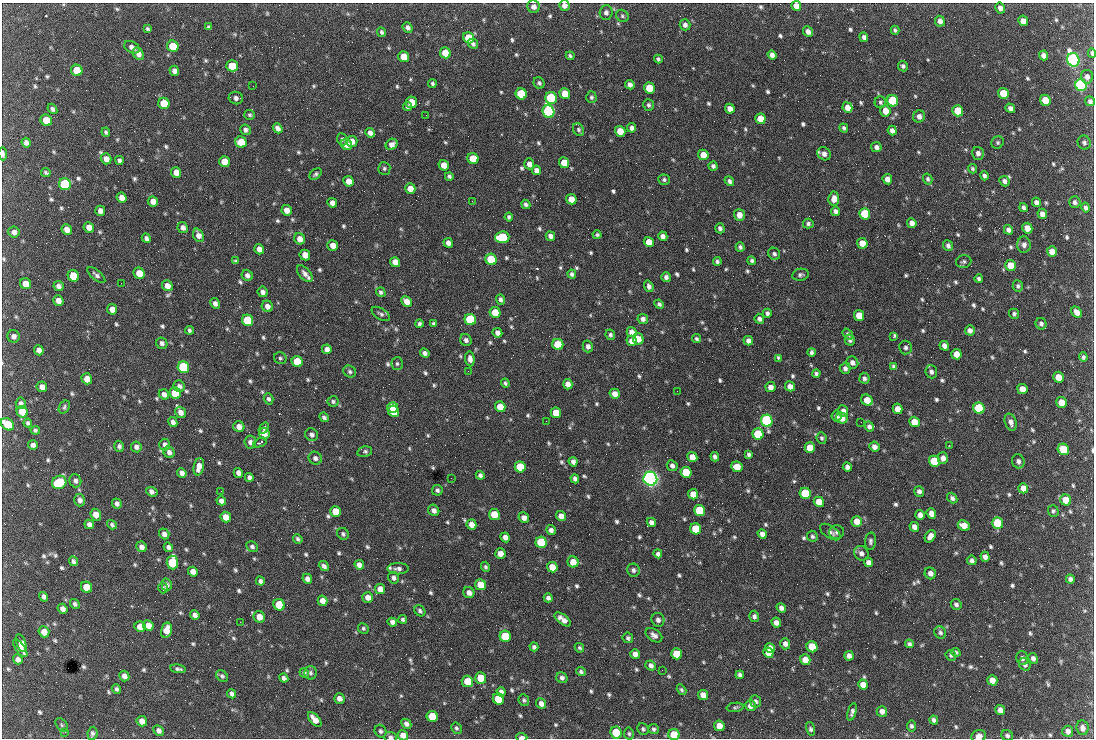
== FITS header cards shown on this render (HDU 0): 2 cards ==
NAXIS1  =                 1092 /fastest changing axis
NAXIS2  =                  736 /next to fastest changing axis

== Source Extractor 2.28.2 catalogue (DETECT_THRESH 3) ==
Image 1092 x 736 px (HDU 0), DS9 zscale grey, 1 PNG px = 1 image px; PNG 1096 x 740 px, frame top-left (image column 1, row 736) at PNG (2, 3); each listed source drawn as its Kron ellipse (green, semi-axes under 4 px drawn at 4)
Background 1530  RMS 37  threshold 110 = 3 sigma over >= 5 px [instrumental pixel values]
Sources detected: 816; of the 816, the 500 brightest by FLUX_AUTO listed and drawn (316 fainter detections omitted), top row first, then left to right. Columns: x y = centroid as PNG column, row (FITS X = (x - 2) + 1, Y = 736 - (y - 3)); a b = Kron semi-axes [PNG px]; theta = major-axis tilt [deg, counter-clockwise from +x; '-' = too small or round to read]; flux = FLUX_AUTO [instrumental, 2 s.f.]
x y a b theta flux
564 5 5 5 - 1.1e+04
796 6 5 4 - 2.0e+04
534 7 6 6 - 1.2e+04
1000 8 5 4 - 1.1e+04
606 12 7 6 - 7.1e+03
622 16 7 5 -39 5.0e+03
940 21 5 5 - 1.2e+04
1023 21 5 5 - 1.7e+04
685 25 5 5 - 9.0e+03
208 26 4 3 - 8.9e+03
408 27 5 4 - 8.9e+03
147 29 4 3 - 4.6e+03
895 30 4 3 - 4.7e+03
382 32 5 4 - 5.4e+03
808 32 5 4 - 1.4e+04
864 37 5 4 - 7.7e+03
469 38 6 5 - 8.3e+04
473 44 5 5 - 6.8e+03
173 46 6 5 - 7.5e+04
132 47 8 5 -30 1.0e+04
445 53 5 5 - 5.4e+04
1092 53 5 3 - 6.8e+03
138 54 7 5 -58 1.2e+04
772 55 5 4 - 1.1e+04
1044 55 5 4 - 1.2e+04
570 56 4 3 - 4.8e+03
404 57 5 5 - 5.7e+04
658 59 4 4 - 5.2e+03
1073 60 7 6 - 1.3e+06
232 66 6 5 - 4.9e+04
903 66 5 5 - 6.0e+03
77 70 6 5 - 7.6e+04
174 71 5 5 - 1.2e+04
1087 77 7 6 - 1.1e+04
539 83 6 5 - 5.5e+03
432 84 4 4 - 5.0e+03
630 85 5 4 - 1.1e+04
1081 85 6 5 - 8.3e+05
253 86 2 2 - 1.9e+04
649 88 6 5 - 6.0e+04
1003 93 5 5 - 5.8e+04
521 94 6 5 - 1.6e+05
565 94 5 5 - 3.9e+04
591 97 6 5 - 4.9e+03
236 98 7 6 - 9.5e+03
551 98 6 5 - 2.8e+05
1045 100 5 5 - 6.0e+04
893 101 6 5 - 2.0e+05
1090 101 5 4 - 6.8e+03
411 102 6 5 - 4.7e+04
880 102 6 5 - 5.2e+03
164 103 6 5 - 7.6e+04
649 105 6 5 - 5.4e+03
407 106 5 4 - 5.9e+03
847 107 5 4 - 2.0e+04
1010 108 5 4 - 1.1e+04
52 109 5 4 - 7.0e+03
730 109 5 4 - 1.7e+04
548 111 6 5 - 5.9e+05
885 111 5 5 - 2.7e+04
958 111 6 5 - 9.4e+04
250 115 5 5 - 4.6e+03
426 115 2 2 - 5.9e+03
919 116 6 6 - 1.1e+04
760 119 5 5 - 3.2e+04
46 120 6 5 - 3.9e+04
278 128 5 4 - 1.1e+04
632 128 4 4 - 9.1e+03
844 128 5 4 - 5.2e+03
245 130 5 5 - 7.9e+03
578 130 7 5 -59 5.3e+03
620 131 5 5 - 4.3e+04
892 131 5 4 - 1.1e+04
106 132 5 4 - 5.1e+03
370 133 5 4 - 1.1e+04
342 139 6 5 - 4.8e+03
352 141 6 5 - 2.0e+04
241 142 6 5 - 6.5e+04
998 142 6 6 - 4.9e+03
26 143 5 4 - 9.2e+03
1084 143 7 6 - 6.6e+03
392 144 6 5 - 1.5e+04
346 145 6 5 - 1.4e+04
876 147 5 5 - 9.3e+03
978 153 6 5 - 9.9e+03
3 154 6 3 -88 8.7e+03
824 154 7 6 - 1.2e+04
703 155 5 5 - 3.1e+04
473 158 5 5 - 5.2e+04
106 159 5 5 - 1.6e+04
119 160 4 4 - 6.6e+03
224 162 5 5 - 4.0e+04
564 163 5 5 - 3.5e+04
529 164 5 5 - 1.2e+04
444 165 5 5 - 2.8e+04
713 166 4 4 - 6.6e+03
384 168 6 6 - 5.4e+03
972 169 5 4 - 4.8e+03
536 170 5 4 - 1.1e+04
176 172 5 5 - 2.2e+04
46 173 5 3 - 4.7e+03
316 174 7 4 40 5.1e+03
449 176 4 3 - 5.1e+03
984 176 4 4 - 6.6e+03
887 179 5 4 - 1.6e+04
928 179 5 4 - 5.6e+03
664 180 5 5 - 5.5e+03
349 181 5 5 - 2.7e+04
729 181 5 4 - 7.2e+03
1004 181 5 5 - 9.1e+03
65 184 6 5 - 2.7e+05
410 189 5 5 - 2.3e+04
122 198 5 4 - 1.6e+04
571 199 5 5 - 2.9e+04
834 199 7 5 83 1.7e+04
153 201 5 5 - 1.7e+04
472 201 3 2 - 6.2e+03
1036 202 5 4 - 1.0e+04
1075 202 6 5 - 7.6e+03
332 203 5 4 - 1.3e+04
526 204 5 4 - 6.1e+03
1023 208 4 4 - 7.1e+03
1086 208 5 4 - 7.0e+03
287 210 5 5 - 2.2e+04
100 211 5 5 - 1.2e+04
836 211 5 4 - 8.7e+03
865 214 6 5 - 1.5e+05
1042 214 5 4 - 1.4e+04
739 215 6 5 - 2.0e+04
509 217 4 4 - 5.7e+03
912 223 5 4 - 1.4e+04
808 224 5 5 - 5.8e+03
89 227 5 5 - 2.0e+04
183 228 5 5 - 1.1e+04
720 228 5 4 - 7.6e+03
1027 228 5 5 - 2.5e+04
67 230 5 5 - 2.0e+04
1008 230 5 4 - 1.1e+04
14 232 6 5 - 1.0e+04
198 235 7 5 -68 1.3e+04
597 235 4 4 - 5.0e+03
550 236 5 4 - 1.1e+04
663 236 5 4 - 1.1e+04
502 237 7 6 - 1.7e+05
146 238 5 4 - 7.8e+03
300 239 6 5 - 1.9e+04
649 242 5 5 - 3.4e+04
448 243 5 4 - 1.3e+04
862 243 5 5 - 3.3e+04
333 245 5 5 - 1.9e+04
1024 245 8 7 - 1.1e+04
948 246 5 4 - 8.2e+03
740 247 4 4 - 5.9e+03
259 249 5 5 - 1.8e+04
1052 252 5 5 - 2.7e+04
774 254 6 5 - 6.2e+03
305 255 5 5 - 2.4e+04
491 259 6 5 - 1.5e+05
236 261 3 3 - 1.2e+05
717 261 4 4 - 6.0e+03
752 261 4 4 - 5.0e+03
964 261 8 6 11 6.0e+03
395 262 5 5 - 2.5e+04
1011 265 5 5 - 5.7e+04
139 273 6 5 - 3.4e+04
305 274 10 5 -48 1.2e+04
572 274 4 4 - 6.1e+03
96 275 11 5 -40 7.6e+03
247 275 6 5 - 9.4e+03
800 275 8 6 9 6.7e+03
73 276 6 5 - 1.0e+05
666 277 5 4 - 8.4e+03
979 279 4 4 - 5.7e+03
121 283 2 2 - 8.8e+03
26 284 5 5 - 3.2e+04
58 286 5 5 - 9.7e+03
167 286 6 5 - 1.9e+04
649 286 6 4 -72 8.0e+03
1018 286 6 5 - 5.6e+03
263 292 5 5 - 9.3e+03
381 292 5 4 - 5.3e+03
501 299 5 4 - 7.0e+03
58 300 5 5 - 1.8e+04
407 301 6 5 - 2.1e+04
215 303 5 4 - 9.7e+03
659 304 5 4 - 6.2e+03
267 306 6 5 - 1.3e+04
112 309 5 5 - 1.7e+04
495 312 5 5 - 5.8e+04
1077 312 6 4 -48 1.6e+04
767 313 4 4 - 6.3e+03
381 314 10 5 -33 6.7e+03
1014 314 5 5 - 5.2e+03
859 315 5 5 - 4.2e+04
470 319 6 5 - 2.6e+05
643 319 5 5 - 9.6e+03
759 319 5 4 - 8.0e+03
248 320 6 5 - 2.1e+05
419 324 4 3 - 5.8e+03
433 324 4 3 - 4.9e+03
1041 324 6 5 - 7.4e+03
189 330 4 3 - 5.5e+03
970 330 5 5 - 1.0e+04
632 332 5 5 - 1.7e+04
497 333 5 4 - 1.2e+04
848 334 6 4 -52 5.8e+03
610 335 5 5 - 5.9e+03
14 336 6 6 - 1.0e+04
893 337 4 3 - 1.8e+04
638 339 6 5 - 2.9e+04
696 339 4 4 - 4.7e+03
466 340 6 5 - 8.2e+03
850 340 5 5 - 6.7e+03
632 341 5 5 - 2.6e+04
748 341 5 4 - 9.8e+03
162 343 6 5 - 8.3e+03
558 344 6 5 - 8.7e+04
588 346 6 5 - 9.6e+03
944 346 5 4 - 1.2e+04
905 348 7 6 - 7.3e+03
327 349 5 4 - 1.2e+04
39 350 5 4 - 1.2e+04
812 352 4 4 - 6.7e+03
425 353 5 4 - 8.6e+03
956 354 5 5 - 2.7e+04
1083 357 4 4 - 5.7e+03
280 358 6 5 - 4.8e+03
470 359 7 5 -84 1.2e+04
778 359 3 3 - 1.2e+04
297 362 6 5 - 9.0e+04
852 363 6 5 - 1.2e+04
397 364 6 5 - 5.0e+03
183 367 6 5 - 3.1e+05
894 367 4 4 - 6.2e+03
845 368 6 5 - 8.5e+03
350 371 6 5 - 5.4e+03
468 371 2 2 - 5.9e+03
931 372 6 6 - 7.9e+03
816 374 4 3 - 5.8e+03
1058 377 5 5 - 3.5e+04
864 378 5 5 - 6.9e+03
87 379 5 5 - 2.8e+04
505 383 4 4 - 4.8e+03
568 384 5 4 - 1.7e+04
179 386 6 5 - 9.1e+03
790 386 5 4 - 1.6e+04
42 387 5 5 - 1.4e+04
771 387 5 5 - 1.7e+04
1022 389 5 5 - 2.5e+04
677 391 2 2 - 5.8e+03
175 393 6 5 - 1.1e+05
164 394 5 5 - 1.1e+04
615 394 5 5 - 2.0e+04
269 399 5 4 - 6.2e+03
867 400 6 5 - 3.6e+04
333 401 5 5 - 5.2e+03
1061 402 5 5 - 3.6e+04
21 403 6 5 - 7.3e+03
64 407 7 5 57 4.8e+03
392 407 5 5 - 7.8e+04
500 407 5 5 - 4.0e+04
979 408 6 5 - 2.8e+05
898 409 5 5 - 2.4e+04
393 411 5 5 - 8.7e+04
843 411 6 5 - 1.5e+04
22 412 6 5 - 5.3e+04
181 412 6 4 -58 1.5e+04
556 413 5 5 - 4.6e+04
836 416 5 5 - 6.7e+03
324 417 5 4 - 6.3e+03
842 418 6 5 - 2.8e+04
546 421 2 2 - 6.4e+03
767 421 6 5 - 7.0e+05
173 422 5 4 - 1.0e+04
861 422 2 2 - 5.3e+03
914 422 5 5 - 3.4e+04
1011 422 9 5 -71 1.3e+04
28 423 4 4 - 5.2e+03
7 424 7 5 -38 5.8e+04
869 426 5 4 - 7.8e+03
239 427 5 5 - 1.8e+04
264 428 6 3 52 6.2e+03
35 430 4 4 - 5.4e+03
264 433 6 5 - 2.2e+04
758 434 6 5 - 1.7e+05
311 435 7 6 - 8.9e+03
822 438 6 5 - 5.2e+03
250 442 6 6 - 9.6e+03
260 443 7 4 24 6.9e+03
33 445 5 4 - 9.0e+03
165 445 6 5 - 9.7e+03
949 445 3 2 - 7.1e+03
119 446 5 4 - 6.9e+03
136 447 5 5 - 9.0e+03
874 447 5 5 - 1.2e+04
810 448 5 5 - 3.8e+04
1063 449 6 5 - 1.0e+05
169 452 6 5 - 9.5e+03
365 452 7 5 13 6.4e+03
749 454 4 4 - 6.2e+03
692 457 5 5 - 2.4e+04
715 457 5 4 - 7.5e+03
315 458 7 6 - 8.5e+03
943 458 6 5 - 1.3e+04
934 461 5 5 - 9.7e+04
1018 461 7 6 - 8.8e+03
573 462 5 4 - 1.1e+04
672 466 6 5 - 9.4e+03
199 467 9 5 77 1.9e+04
520 467 6 5 - 1.3e+05
737 467 5 5 - 3.5e+04
847 467 5 4 - 9.7e+03
686 472 5 5 - 1.1e+05
182 473 5 4 - 9.9e+03
238 473 5 4 - 1.1e+04
480 475 4 4 - 7.2e+03
249 477 4 4 - 7.7e+03
451 478 2 2 - 5.0e+03
575 479 5 4 - 8.8e+03
650 479 7 6 - 1.7e+06
75 481 7 6 - 8.1e+03
59 482 7 6 - 2.0e+05
1023 488 5 5 - 2.1e+04
437 490 5 5 - 6.0e+03
221 491 2 2 - 6.9e+03
919 491 5 5 - 9.6e+03
152 492 6 4 -20 1.1e+04
805 493 6 5 - 1.6e+05
693 494 5 5 - 3.0e+04
952 498 6 4 -50 6.8e+03
80 500 6 5 - 8.4e+03
1066 500 6 5 - 4.5e+04
221 501 5 4 - 9.5e+03
819 502 5 5 - 3.7e+04
117 504 5 4 - 8.0e+03
434 510 6 5 - 1.1e+04
699 510 5 5 - 1.2e+05
335 511 5 5 - 4.5e+04
1053 511 5 5 - 4.8e+03
931 513 5 4 - 1.7e+04
494 514 5 5 - 6.0e+04
96 515 6 5 - 2.2e+04
920 515 5 4 - 1.4e+04
561 516 5 5 - 2.0e+04
226 517 5 5 - 2.5e+04
524 518 5 5 - 1.3e+04
857 521 5 5 - 3.1e+04
651 522 5 4 - 1.1e+04
998 523 6 5 - 1.6e+05
89 524 5 4 - 1.1e+04
471 524 5 4 - 1.9e+04
112 525 5 4 - 4.9e+03
964 525 6 5 - 2.5e+04
914 527 5 4 - 1.3e+04
696 529 5 5 - 9.6e+04
551 530 5 4 - 1.1e+04
830 532 11 6 -35 9.7e+03
837 532 7 7 - 6.8e+03
164 534 5 5 - 1.1e+04
343 534 6 5 - 5.4e+03
762 534 5 4 - 1.2e+04
812 536 6 5 - 5.2e+03
930 536 7 5 55 1.6e+04
505 537 5 4 - 1.3e+04
298 539 5 4 - 4.9e+03
870 541 9 5 85 6.9e+03
541 542 6 5 - 1.8e+05
141 547 5 5 - 1.1e+04
168 547 5 4 - 9.2e+03
252 547 6 4 -28 5.8e+03
861 553 8 6 -47 1.1e+04
500 554 5 5 - 1.7e+04
658 554 4 4 - 8.1e+03
985 557 5 4 - 9.8e+03
972 560 5 4 - 7.9e+03
73 561 5 4 - 6.6e+03
172 562 7 5 -85 1.7e+05
573 562 5 5 - 3.2e+04
868 562 5 4 - 9.9e+03
359 565 5 4 - 1.2e+04
324 566 5 4 - 8.5e+03
485 567 5 4 - 5.3e+03
552 567 5 5 - 3.3e+04
398 569 10 5 0 8.7e+03
633 570 6 6 - 7.2e+03
193 572 5 4 - 1.5e+04
930 573 6 5 - 1.3e+04
394 578 6 5 - 8.0e+03
307 579 5 4 - 1.2e+04
1070 579 4 4 - 7.7e+03
260 581 4 4 - 7.0e+03
167 585 6 5 - 6.4e+03
480 585 6 5 - 4.9e+04
86 587 6 5 - 4.5e+04
163 588 5 4 - 4.7e+03
380 589 5 5 - 2.0e+04
469 593 6 5 - 1.3e+04
44 597 5 4 - 8.3e+03
368 597 5 5 - 1.7e+04
548 598 4 4 - 8.8e+03
323 601 5 4 - 1.8e+04
75 604 5 4 - 5.9e+03
956 604 6 5 - 7.1e+03
279 605 6 5 - 8.8e+04
781 608 5 4 - 9.8e+03
63 609 5 4 - 1.2e+04
420 611 6 5 - 5.8e+03
195 615 5 4 - 1.0e+04
754 616 6 5 - 7.5e+03
259 617 6 5 - 2.4e+04
403 619 4 4 - 4.9e+03
563 619 10 4 -38 1.8e+04
658 620 7 6 - 1.0e+04
240 622 2 2 - 5.0e+03
392 622 5 4 - 1.0e+04
776 623 5 4 - 1.4e+04
148 625 5 5 - 2.5e+04
140 627 5 5 - 2.9e+04
363 628 6 5 - 4.8e+03
166 630 8 5 77 3.1e+04
44 632 5 5 - 2.2e+04
940 632 6 5 - 5.9e+03
654 635 9 6 -35 1.1e+04
505 636 6 5 - 1.2e+05
628 638 5 5 - 5.5e+03
21 643 9 4 -69 1.8e+04
785 644 6 5 - 1.0e+04
909 644 4 4 - 6.1e+03
534 647 4 4 - 6.4e+03
812 647 6 5 - 6.6e+04
20 648 10 4 -55 1.5e+04
579 648 5 4 - 4.8e+03
770 648 5 4 - 1.8e+04
956 652 5 4 - 4.7e+03
768 653 5 5 - 2.3e+04
635 654 5 5 - 1.3e+04
676 654 5 5 - 7.9e+04
951 655 5 5 - 4.7e+03
849 656 5 4 - 1.1e+04
1022 658 7 6 - 8.2e+03
1033 658 5 4 - 8.8e+03
18 659 5 4 - 1.0e+04
805 660 5 5 - 2.5e+04
1025 664 6 5 - 7.5e+03
651 666 5 5 - 1.0e+04
178 669 8 3 -10 7.1e+03
662 670 2 2 - 6.1e+03
581 672 5 4 - 5.8e+03
304 673 5 4 - 5.8e+03
311 673 7 6 - 5.9e+03
740 675 4 4 - 6.6e+03
124 676 5 5 - 1.3e+04
222 676 6 5 - 5.6e+03
284 678 5 4 - 8.4e+03
481 678 5 5 - 6.1e+04
562 678 6 5 - 7.3e+03
992 680 5 5 - 2.1e+04
467 681 6 5 - 5.5e+04
863 685 5 5 - 2.0e+04
116 689 5 4 - 5.7e+03
682 690 6 4 -57 4.7e+03
501 692 4 4 - 9.4e+03
232 694 5 4 - 8.7e+03
703 695 5 5 - 2.0e+04
339 698 5 5 - 1.1e+04
498 699 6 5 - 1.0e+05
524 700 6 5 - 4.9e+03
756 701 6 5 - 6.5e+03
541 704 5 4 - 1.3e+04
750 706 5 5 - 1.4e+04
735 707 8 4 6 4.6e+03
1000 710 5 5 - 1.3e+04
882 711 5 5 - 1.1e+04
852 712 9 4 75 8.1e+03
432 716 6 5 - 8.7e+04
315 720 9 4 -49 2.5e+04
934 720 4 4 - 6.8e+03
142 721 5 5 - 1.7e+04
406 724 5 4 - 9.5e+03
62 725 8 5 -50 4.9e+03
719 726 5 5 - 2.5e+04
911 726 5 4 - 6.0e+03
456 728 6 5 - 4.7e+03
1082 728 7 6 - 1.3e+04
643 729 6 5 - 5.3e+03
654 729 5 5 - 5.9e+03
810 729 7 4 -73 6.7e+03
159 731 5 4 - 1.1e+04
381 731 6 5 - 6.3e+03
1068 731 6 5 - 1.1e+04
65 732 2 2 - 1.0e+04
92 733 6 5 - 6.6e+03
616 733 6 5 - 1.1e+05
629 734 6 5 - 4.6e+03
403 735 5 5 - 1.9e+04
674 735 6 5 - 6.2e+04
979 736 7 6 - 1.3e+04
1007 736 6 5 - 6.4e+03
391 737 6 5 - 6.3e+03
522 737 5 3 - 1.1e+04
At the frame edge (FLAGS 8, measured only in part): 12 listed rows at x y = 564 5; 796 6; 1092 53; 3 154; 7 424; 616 733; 403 735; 674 735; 979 736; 1007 736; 391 737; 522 737
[316 fainter detections neither listed nor drawn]